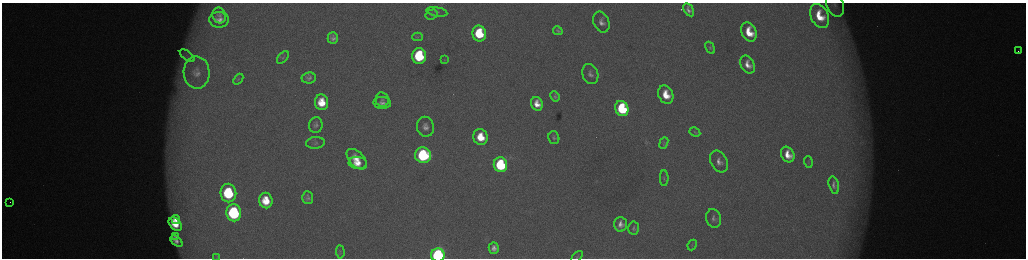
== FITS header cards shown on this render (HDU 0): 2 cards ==
NAXIS1  =                 2048 /fastest changing axis
NAXIS2  =                  512 /next to fastest changing axis

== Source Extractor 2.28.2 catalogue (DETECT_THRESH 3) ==
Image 2048 x 512 px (HDU 0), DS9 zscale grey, zoomed out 1/2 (1 PNG px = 2 x 2 image px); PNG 1028 x 260 px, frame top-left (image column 1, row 511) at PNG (2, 3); each listed source drawn as its Kron ellipse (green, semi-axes under 4 px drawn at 4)
Background 176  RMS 2.1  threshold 6.18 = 3 sigma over >= 5 px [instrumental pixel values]
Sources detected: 72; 7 cannot appear on this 1/2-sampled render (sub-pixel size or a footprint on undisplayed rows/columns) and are neither listed nor drawn; the other 65 listed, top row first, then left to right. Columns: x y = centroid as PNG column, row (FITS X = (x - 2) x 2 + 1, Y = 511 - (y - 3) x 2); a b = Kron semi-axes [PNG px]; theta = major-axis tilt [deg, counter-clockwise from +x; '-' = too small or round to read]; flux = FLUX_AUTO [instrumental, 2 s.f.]
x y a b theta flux
835 5 12 8 -68 3000
689 10 7 4 -59 2000
437 12 10 4 -10 1200
432 14 6 5 - 770
219 15 8 7 - 1700
819 16 13 8 -64 13000
219 20 9 8 - 3300
601 22 11 7 -69 3200
558 31 5 3 - 720
749 32 10 7 -64 12000
479 33 8 6 -79 22000
418 37 5 3 - 470
333 38 5 5 - 1900
710 48 6 4 -60 670
1018 51 2 2 - 300
187 56 8 4 -37 1600
419 56 8 7 - 34000
283 57 7 4 52 910
444 60 4 2 - 300
748 64 9 6 -63 4300
197 72 16 13 -88 6000
590 74 10 7 -70 2400
309 78 7 5 8 1500
238 79 6 4 49 670
666 95 9 7 -65 10000
555 96 5 4 - 840
382 100 7 6 - 1200
321 102 8 6 -84 10000
382 103 8 6 -4 2200
537 104 7 5 -69 5100
622 108 8 6 -67 39000
316 125 8 6 80 1500
425 127 10 8 -76 3100
695 132 6 3 -28 570
480 137 8 7 - 12000
554 137 6 5 - 1000
315 143 9 6 7 1200
664 143 6 4 67 780
423 155 8 7 - 57000
788 155 8 6 -61 6600
357 159 12 7 -45 7100
719 162 11 8 -61 3400
808 162 6 3 -73 510
358 163 9 6 -5 6200
500 165 7 6 - 50000
664 178 8 4 -90 750
834 185 9 5 -75 1700
228 193 9 8 - 35000
308 198 6 5 - 1500
266 201 8 6 -79 10000
10 202 2 2 - 130
234 213 8 7 - 60000
714 218 9 7 -74 1900
176 220 4 3 - 3100
175 224 8 5 -43 8800
621 224 7 6 - 3200
633 228 7 5 -85 1100
176 236 4 3 - 1200
176 241 7 4 -41 2200
692 245 5 3 - 570
494 248 5 5 - 2300
340 252 6 4 -85 910
438 255 7 6 - 120000
217 257 4 2 - 240
577 257 7 3 48 600
At the frame edge (FLAGS 8, measured only in part): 4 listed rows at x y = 835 5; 438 255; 217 257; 577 257
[7 sub-pixel or undisplayed-footprint detections neither listed nor drawn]